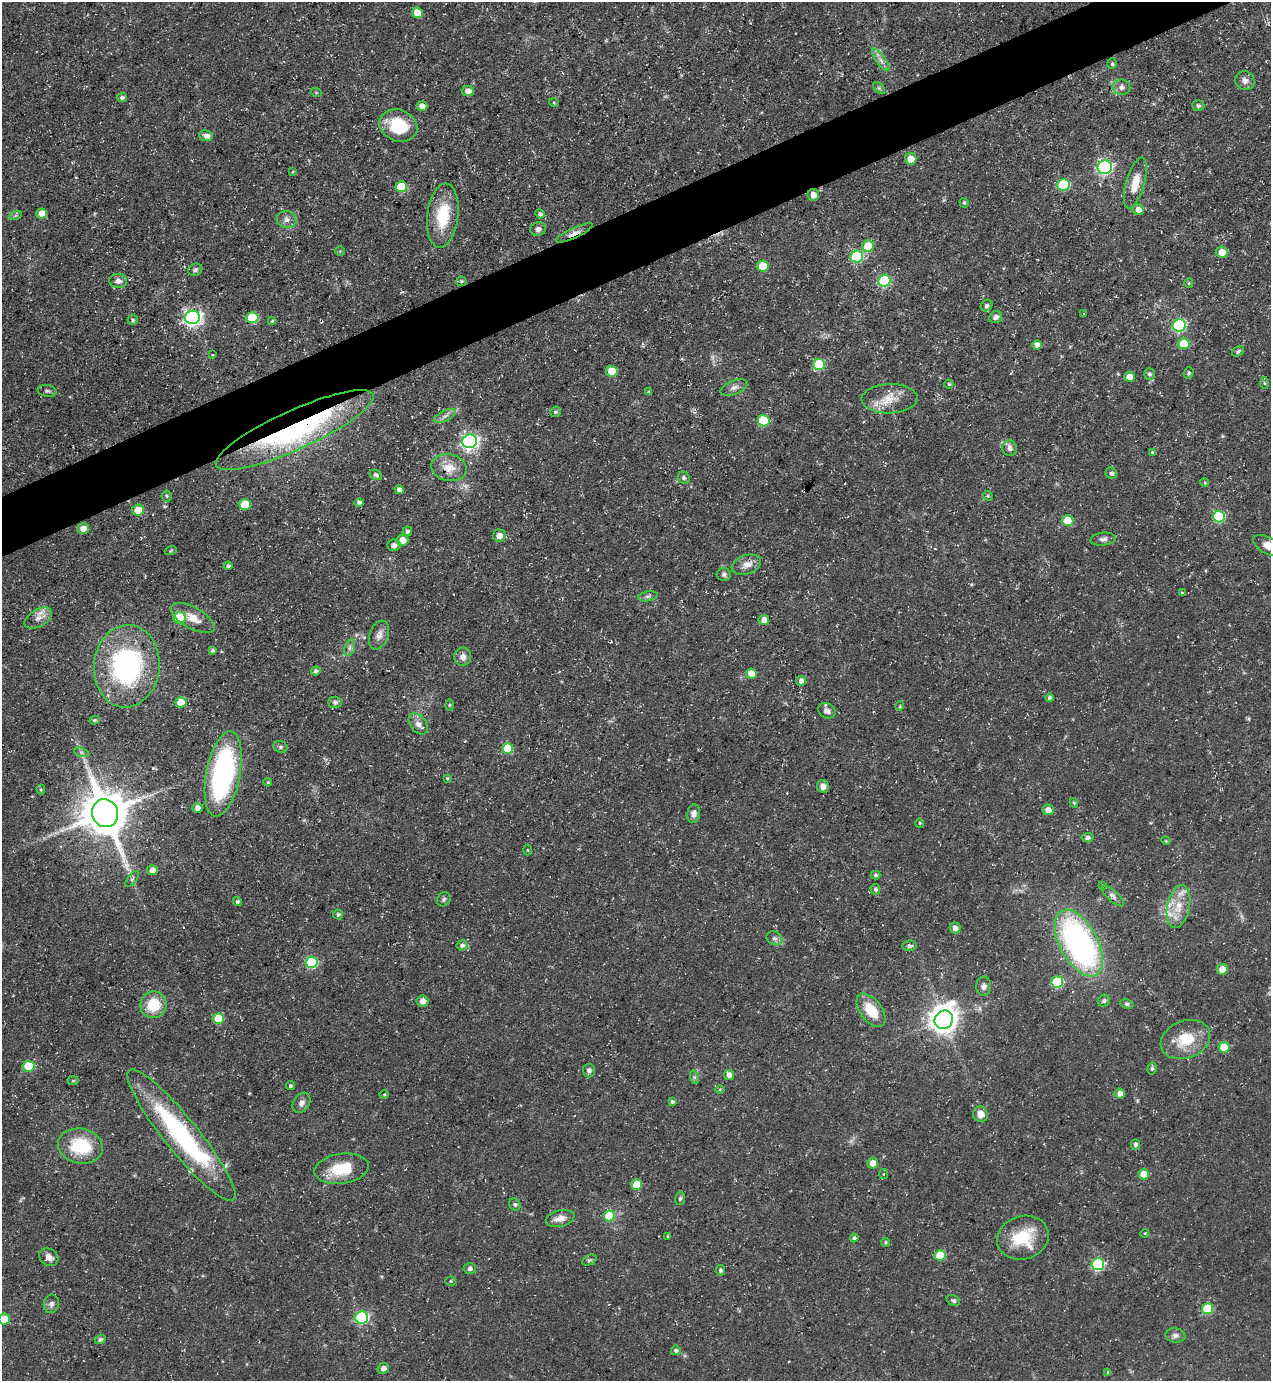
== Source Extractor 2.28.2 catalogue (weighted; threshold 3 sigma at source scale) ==
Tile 10 of 4 x 4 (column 2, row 3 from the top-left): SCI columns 1547-2815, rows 1380-2758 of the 5500 x 5515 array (HDU 1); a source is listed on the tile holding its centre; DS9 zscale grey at full resolution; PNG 1273 x 1383 px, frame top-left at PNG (2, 2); each listed source drawn as its Kron ellipse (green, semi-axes under 4 px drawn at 4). Shown black and unused: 4% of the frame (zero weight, under 3 of 5 exposures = <1% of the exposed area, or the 3 px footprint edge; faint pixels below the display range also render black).
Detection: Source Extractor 2.28.2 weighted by HDU 2 'WHT'; one run over the whole footprint, this tile lists its part. Background 0.0362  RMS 0.004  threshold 0.018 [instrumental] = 3 sigma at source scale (4.5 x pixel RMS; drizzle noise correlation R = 1.50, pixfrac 1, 0.05/0.05 arcsec/px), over >= 5 px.
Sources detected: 215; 1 too faint to see at this stretch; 1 inside a brighter object's white glare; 1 long thin detection or spike segment (spike, bleed or trail) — neither listed nor drawn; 4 inside a brighter listed object's ellipse — not listed separately; the other 208 listed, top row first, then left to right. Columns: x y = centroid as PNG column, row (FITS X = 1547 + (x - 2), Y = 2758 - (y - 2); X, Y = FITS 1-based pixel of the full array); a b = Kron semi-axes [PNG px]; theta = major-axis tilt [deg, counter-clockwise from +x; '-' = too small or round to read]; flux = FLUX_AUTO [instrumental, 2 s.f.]
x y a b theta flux
418 13 5 5 - 7.6
881 60 13 4 -54 2.1
1112 64 5 4 - 0.67
1245 81 10 9 - 2.2
1121 87 9 7 0 1.9
879 88 7 4 -45 0.71
468 91 6 5 - 2.8
316 92 5 3 - 0.39
122 97 5 4 - 1.1
554 103 5 3 - 0.38
422 106 5 5 - 2.9
1198 106 6 5 - 0.98
398 125 19 15 -22 17
206 136 7 5 -9 2.3
911 159 6 5 - 4.9
1105 167 7 7 - 87
293 172 4 3 - 0.42
1135 183 26 9 74 7.4
1064 185 6 6 - 30
401 186 6 5 - 15
813 195 6 5 - 3
964 203 5 4 - 0.68
1138 210 6 5 - 2.4
42 213 5 5 - 4.4
540 214 4 4 - 1.1
15 216 7 4 19 0.76
443 216 32 15 83 17
287 220 10 8 -8 2.2
538 229 8 6 22 1.9
574 233 20 5 25 3
868 246 6 5 - 11
340 251 4 4 - 0.4
1222 252 6 5 - 4.7
857 256 6 6 - 36
763 266 6 5 - 11
195 270 7 6 - 0.99
118 281 9 7 -1 1.9
461 281 5 5 - 0.68
884 281 6 6 - 33
1189 283 5 4 - 0.47
986 306 6 5 - 0.86
1084 314 3 2 - 0.23
192 317 7 7 - 150
996 317 7 6 - 1.4
252 318 6 5 - 22
133 320 5 5 - 0.69
272 321 4 4 - 0.53
1179 325 6 6 - 57
1184 344 5 5 - 13
1037 345 5 4 - 2.8
1238 351 6 4 37 0.9
212 355 4 2 - 0.31
819 364 6 5 - 25
612 371 6 5 - 8.2
1189 373 6 4 67 0.62
1149 374 6 5 - 1.2
1130 377 5 5 - 4.3
1264 383 6 4 -88 0.57
949 384 4 4 - 0.55
734 387 14 6 21 2
47 391 10 5 -11 1
648 392 4 4 - 0.53
890 399 28 14 2 8.5
555 412 5 5 - 0.78
445 416 12 5 26 1.7
763 421 6 5 - 18
295 430 86 19 24 94
470 441 7 7 - 140
1010 448 8 7 - 1.8
1152 452 4 3 - 0.64
449 468 18 13 -12 5.8
1111 473 6 5 - 0.87
376 475 6 4 -25 1.1
684 478 6 5 - 0.85
1205 483 4 3 - 0.38
399 490 5 4 - 1.6
167 496 5 5 - 0.58
988 496 5 4 - 0.52
359 503 5 4 - 1.4
245 504 6 5 - 12
138 510 6 5 - 6.5
1219 516 6 6 - 36
1068 521 5 5 - 15
83 529 6 5 - 3.7
407 531 5 4 - 1.1
499 535 6 6 - 2.8
1103 539 13 6 6 1.6
402 540 6 5 - 4.3
394 545 7 5 -4 1.6
1268 545 16 8 -27 4.7
171 550 6 3 21 0.44
746 565 15 9 19 3.5
228 566 4 4 - 0.87
724 574 7 6 - 1.1
1182 593 4 3 - 0.49
648 596 10 4 11 1.1
38 618 15 8 29 3.4
179 618 6 5 - 15
193 618 24 10 -29 6
764 620 5 5 - 2.8
379 635 15 9 70 2.8
350 648 8 5 71 1.3
213 650 4 3 - 0.87
463 657 9 8 - 2.3
127 666 41 33 85 74
316 671 5 4 - 1.2
751 674 5 5 - 5.7
801 681 5 5 - 1.6
1049 698 4 4 - 0.95
181 702 5 5 - 9.9
335 702 7 6 - 1.1
449 705 6 4 89 0.46
900 706 5 3 - 0.36
827 711 9 7 -31 1.9
95 720 5 4 - 0.63
418 724 12 8 -51 2.3
280 747 7 5 -22 0.88
508 748 5 5 - 16
81 752 7 4 -18 0.85
223 774 43 17 79 77
447 778 4 4 - 0.42
268 782 4 4 - 0.53
823 786 6 5 - 2.1
41 790 5 4 - 0.5
1074 803 5 4 - 0.6
197 808 5 5 - 2.3
1048 810 6 5 - 2.5
105 813 14 13 - 1900
694 814 9 6 83 1.8
920 823 4 4 - 0.52
1088 838 6 4 6 1.1
1166 841 4 3 - 0.42
528 850 5 3 - 0.36
152 870 5 5 - 2.7
876 875 5 4 - 0.67
132 879 9 4 52 0.82
1103 885 4 4 - 0.4
875 889 5 5 - 1.1
1113 896 14 5 -43 1.9
444 899 7 6 - 0.9
237 902 4 4 - 0.84
1178 906 22 11 78 7.9
338 914 5 5 - 0.8
955 928 5 5 - 2.1
774 938 8 6 -28 1.3
1079 943 36 19 -61 120
462 945 5 5 - 1.3
909 946 7 5 8 1.2
312 962 6 5 - 34
1222 969 5 5 - 5.1
1057 982 6 5 - 28
984 986 9 7 88 1.8
423 1001 6 5 - 2.5
1104 1001 6 5 - 0.98
1127 1004 7 4 -9 0.8
153 1005 13 13 - 13
871 1010 19 10 -52 11
218 1019 5 5 - 14
944 1020 9 9 - 500
1185 1040 25 18 21 13
1224 1047 5 5 - 9.8
28 1066 6 5 - 14
1152 1068 6 4 75 0.76
589 1070 7 6 - 1.3
729 1075 5 5 - 2.3
694 1077 7 4 -72 0.78
73 1081 6 4 2 0.47
290 1086 4 4 - 0.83
720 1090 5 3 - 0.46
384 1094 4 3 - 0.42
1120 1094 5 5 - 3.1
672 1102 4 4 - 0.81
302 1103 11 8 54 1.9
980 1114 8 7 - 3.6
181 1135 83 17 -51 67
1135 1144 5 4 - 1.3
80 1146 23 17 -11 19
873 1163 5 5 - 3.4
342 1169 27 15 8 15
884 1174 5 3 - 0.41
1144 1174 5 5 - 6.8
637 1185 5 5 - 11
680 1198 6 5 - 0.83
515 1205 6 5 - 0.77
609 1216 5 5 - 12
560 1219 14 8 14 3.5
1145 1233 4 3 - 0.36
668 1236 4 3 - 0.46
854 1238 4 4 - 0.89
1023 1238 26 21 17 17
885 1242 4 4 - 0.64
940 1255 5 5 - 14
49 1257 10 8 -35 2.4
589 1260 8 5 24 0.78
1098 1264 6 6 - 50
470 1268 6 5 - 1.3
720 1270 5 4 - 0.82
451 1281 5 4 - 0.5
953 1300 7 5 -30 0.78
51 1304 9 7 82 1.5
1207 1309 5 5 - 17
361 1317 6 6 - 54
4 1319 6 5 - 7.8
1175 1335 10 7 -7 1.7
100 1339 5 4 - 0.9
676 1350 5 4 - 0.81
383 1368 6 5 - 2.1
1108 1372 4 3 - 0.64
Overlapping masked pixels (flux is a lower limit): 5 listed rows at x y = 418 13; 813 195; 574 233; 295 430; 449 468
Isophote crosses this tile's border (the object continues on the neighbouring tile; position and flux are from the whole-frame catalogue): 2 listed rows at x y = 1268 545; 4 1319